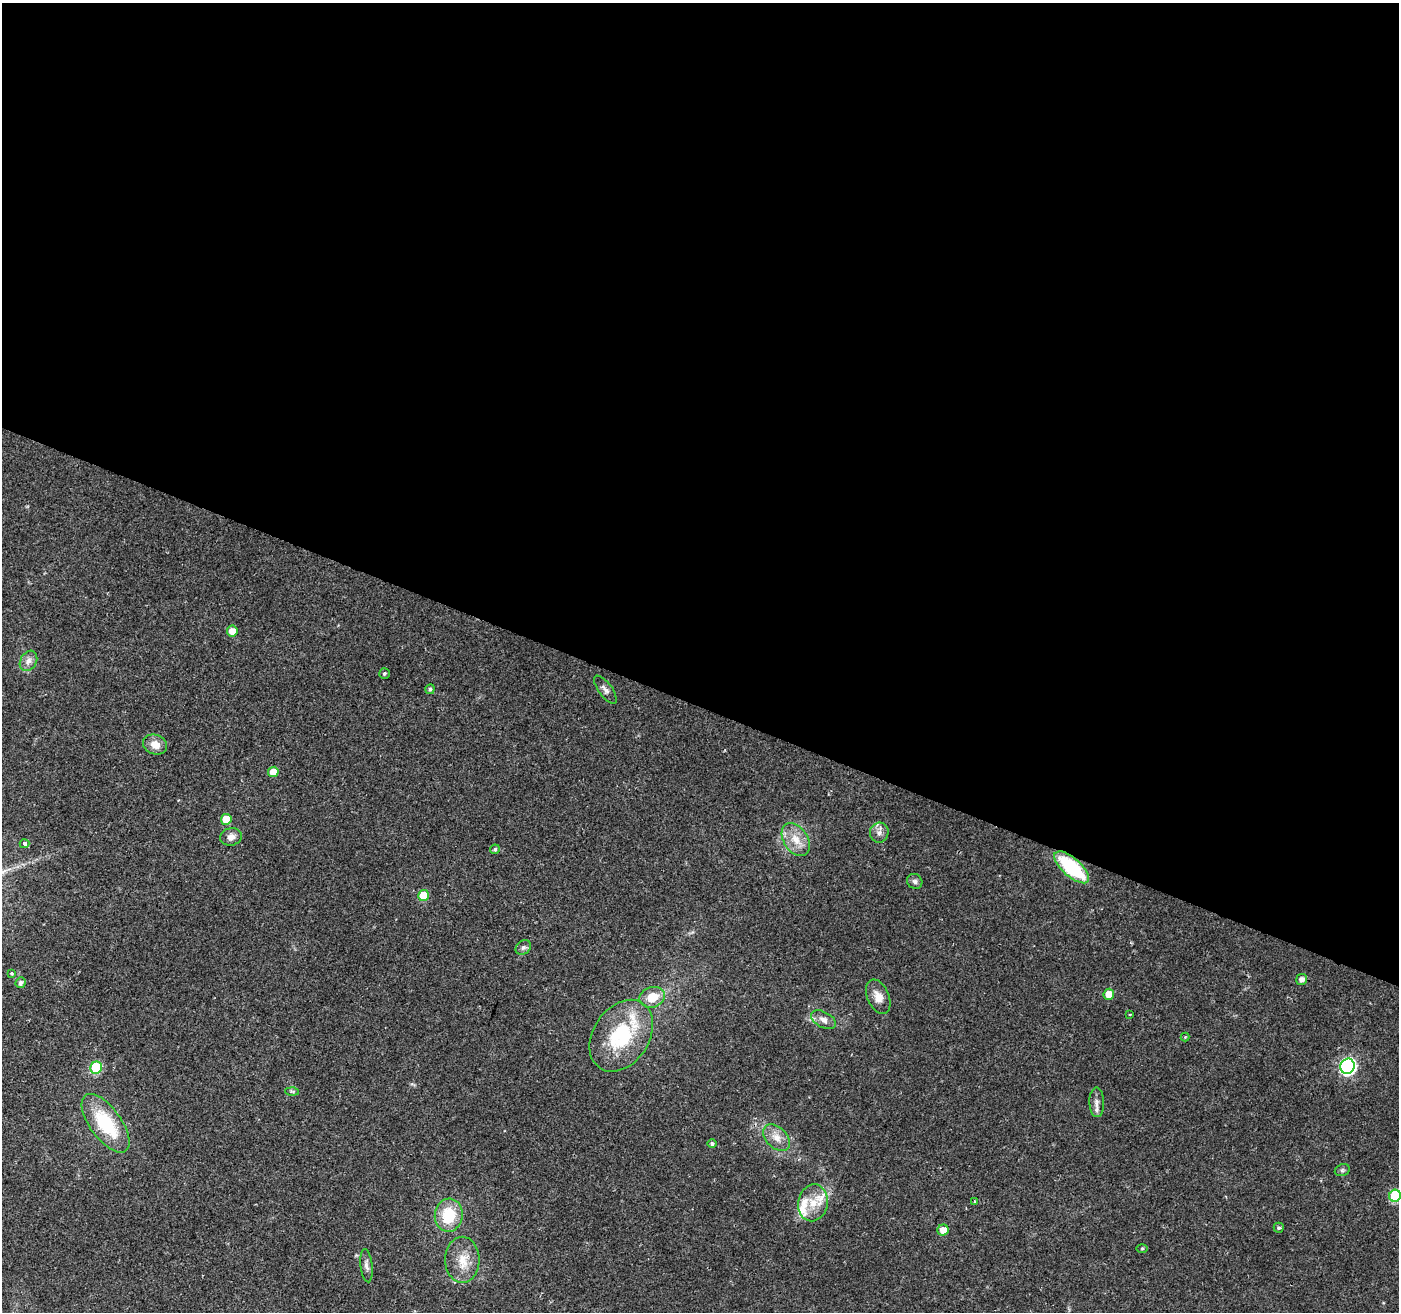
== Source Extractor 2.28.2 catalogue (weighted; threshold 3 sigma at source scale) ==
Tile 3 of 4 x 4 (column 3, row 1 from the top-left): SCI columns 2802-4198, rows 4206-5515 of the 5596 x 5722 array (HDU 1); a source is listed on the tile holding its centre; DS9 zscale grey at full resolution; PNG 1401 x 1314 px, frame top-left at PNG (2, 3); each listed source drawn as its Kron ellipse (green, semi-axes under 4 px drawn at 4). Shown black and unused: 54% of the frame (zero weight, under 2 of 3 exposures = <1% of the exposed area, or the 3 px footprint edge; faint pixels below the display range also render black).
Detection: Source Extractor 2.28.2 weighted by HDU 2 'WHT'; one run over the whole footprint, this tile lists its part. Background 0.0211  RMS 0.003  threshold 0.0135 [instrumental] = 3 sigma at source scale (4.5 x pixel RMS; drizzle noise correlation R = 1.50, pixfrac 1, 0.0396/0.0396 arcsec/px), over >= 5 px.
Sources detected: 47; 3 inside a brighter listed object's ellipse — not listed separately; the other 44 listed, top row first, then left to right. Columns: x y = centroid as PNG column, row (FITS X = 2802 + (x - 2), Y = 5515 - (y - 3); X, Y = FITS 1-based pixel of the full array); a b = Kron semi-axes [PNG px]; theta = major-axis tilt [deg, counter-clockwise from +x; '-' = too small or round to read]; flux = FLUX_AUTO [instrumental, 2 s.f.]
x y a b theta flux
232 631 5 5 - 2.9
28 661 11 8 59 1.7
384 673 5 5 - 0.58
430 689 5 4 - 0.69
605 690 17 6 -53 1.4
155 745 12 9 -22 3.2
273 772 5 5 - 4
226 819 5 5 - 4.7
879 833 10 9 - 1.6
231 837 11 8 12 1.9
796 839 18 12 -57 4.7
24 844 5 4 - 1.1
495 849 5 4 - 0.58
1072 867 22 9 -41 23
915 881 8 7 - 0.91
423 896 5 5 - 7.7
523 947 8 6 37 0.91
12 973 4 3 - 0.39
1302 979 5 5 - 1.5
20 983 5 5 - 1.1
1109 994 5 5 - 4
652 997 13 10 18 5.7
878 997 18 10 -67 3
1130 1014 3 2 - 0.23
823 1020 13 7 -28 1.9
621 1036 39 28 56 24
1185 1037 4 4 - 0.29
1348 1066 8 7 - 78
96 1067 6 6 - 19
292 1091 7 4 -2 0.45
1097 1102 15 7 -88 1.6
106 1123 34 15 -54 18
777 1138 16 10 -45 3.2
712 1144 4 4 - 0.67
1342 1170 8 6 21 0.61
1395 1196 6 6 - 21
974 1201 3 3 - 0.67
813 1203 18 14 80 5.8
449 1215 16 14 83 11
1279 1228 5 5 - 0.59
943 1230 5 5 - 2.7
1142 1249 5 3 - 0.31
462 1260 23 17 -90 6.2
366 1266 17 6 -84 1.4
Overlapping masked pixels (flux is a lower limit): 1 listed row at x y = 1072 867
Isophote crosses this tile's border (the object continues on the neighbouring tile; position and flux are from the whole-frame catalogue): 1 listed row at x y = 1395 1196